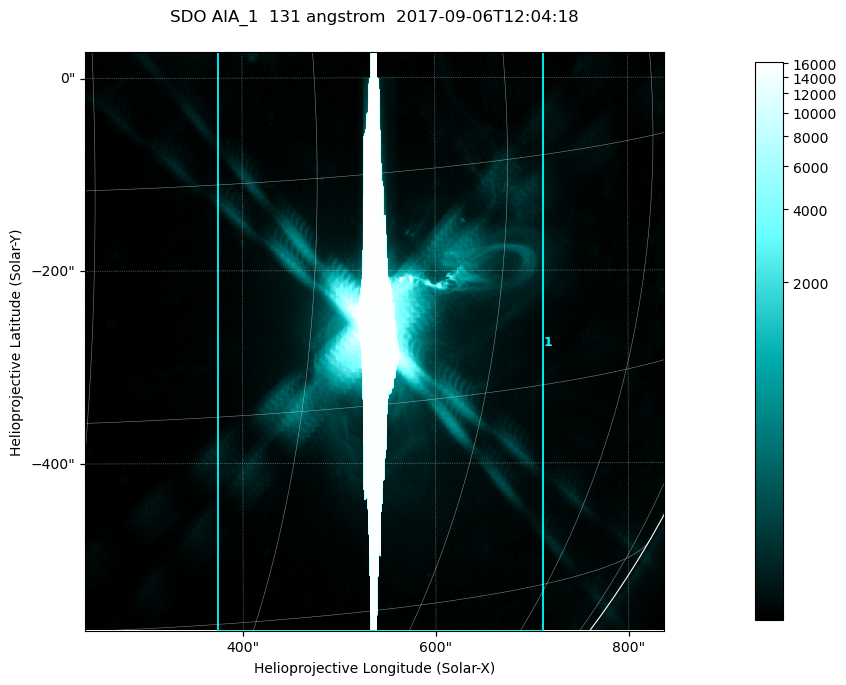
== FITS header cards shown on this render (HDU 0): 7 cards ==
TELESCOP= 'SDO     '           /
INSTRUME= 'AIA_1   '           /
WAVELNTH=                  131 /
WAVEUNIT= 'angstrom'           /
DATE-OBS= '2017-09-06T12:04:18.62' /
CTYPE1  = 'HPLN-TAN'           /
CTYPE2  = 'HPLT-TAN'           /

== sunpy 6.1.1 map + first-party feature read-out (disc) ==
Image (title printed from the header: SDO AIA_1  131 angstrom  2017-09-06T12:04:18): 1000 x 1000 px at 0.601 arcsec/px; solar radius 952 arcsec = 1585 px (partial field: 13% of the solar disc is inside the frame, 99% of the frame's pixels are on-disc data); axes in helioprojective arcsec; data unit not stated in the header (colour bar unlabelled)
Orientation: roll -0.139 deg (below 1 deg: not rotated)
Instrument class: DISC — disc imager (sunpy class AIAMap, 131 A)
Bright regions (active regions / flare kernels): reference = the on-disc median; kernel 9 px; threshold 5 sigma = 79.6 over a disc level ~26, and >= 1.15x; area >= 1000 px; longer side >= 12 px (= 7.2 arcsec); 1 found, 1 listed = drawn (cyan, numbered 1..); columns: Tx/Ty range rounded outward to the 2 arcsec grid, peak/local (2 s.f.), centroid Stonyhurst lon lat
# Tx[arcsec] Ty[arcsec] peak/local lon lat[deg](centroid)
1 374..712 -574..28 630 +36 -10
Off-limb structures (1.02-1.3 R_sun): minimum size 400 px: none found